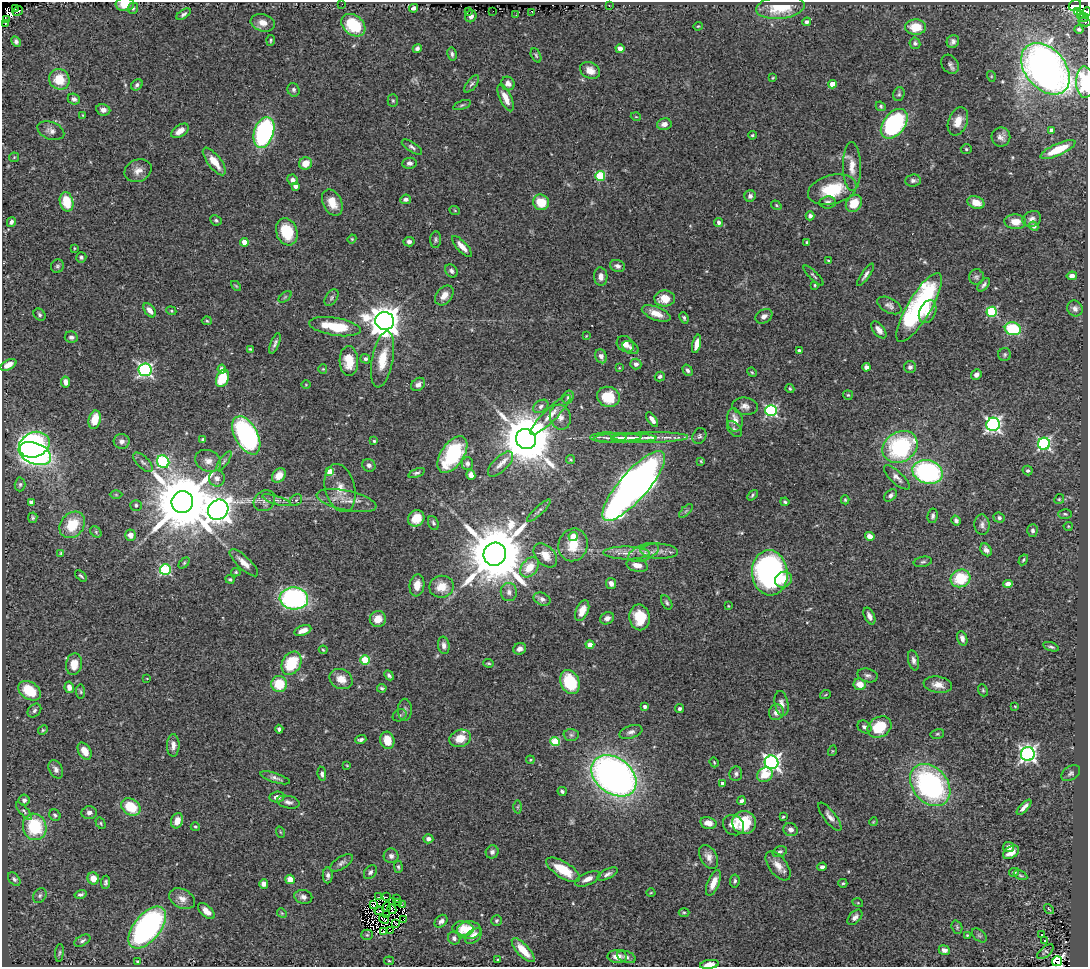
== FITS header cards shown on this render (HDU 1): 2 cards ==
NAXIS1  =                 1086
NAXIS2  =                  965

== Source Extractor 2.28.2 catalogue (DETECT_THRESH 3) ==
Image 1086 x 965 px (HDU 1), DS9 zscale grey, 1 PNG px = 1 image px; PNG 1090 x 969 px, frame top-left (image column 1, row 965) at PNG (2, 2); each listed source drawn as its Kron ellipse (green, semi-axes under 4 px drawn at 4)
Background 0.822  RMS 0.04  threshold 0.119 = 3 sigma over >= 5 px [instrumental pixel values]
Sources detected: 451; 5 with non-positive FLUX_AUTO (blend fragments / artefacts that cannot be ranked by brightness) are neither listed nor drawn; the other 446 listed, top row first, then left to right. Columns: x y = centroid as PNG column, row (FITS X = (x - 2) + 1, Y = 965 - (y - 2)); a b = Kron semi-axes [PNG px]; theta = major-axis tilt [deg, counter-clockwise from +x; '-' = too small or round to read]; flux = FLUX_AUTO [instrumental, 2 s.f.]
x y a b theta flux
125 4 9 7 4 42
342 4 2 2 - 5.4
609 5 3 2 - 47
1075 6 6 5 - 92
780 7 24 11 6 85
15 8 2 2 - 7.1
133 8 6 5 - 4.8
413 8 4 4 - 7.1
18 11 5 3 - 130
469 11 3 3 - 25
493 11 2 2 - 2.8
532 12 3 2 - 40
1078 12 3 2 - 18
1086 12 5 4 - 77
184 14 8 4 32 6.7
516 15 2 2 - 14
1080 15 3 2 - 15
471 16 6 5 - 12
1084 17 5 3 - 4.5
6 20 3 3 - 73
807 22 4 4 - 10
1084 22 6 3 -14 11
5 23 3 2 - 19
263 23 12 8 -16 22
353 25 13 9 -40 150
698 26 4 4 - 3
916 27 10 7 1 54
1079 29 4 3 - 5.3
271 40 5 3 - 3.6
16 41 5 4 - 7.7
953 41 7 6 - 9.5
915 43 5 5 - 5.9
417 48 5 4 - 7.2
620 48 4 4 - 23
452 54 6 4 -81 6.2
536 55 7 4 -63 4.5
950 64 10 8 -52 9.3
1045 69 29 20 -50 2000
590 70 10 8 -26 22
991 76 5 3 - 2.8
773 78 4 3 - 2.5
59 79 10 10 - 55
1085 82 16 8 -88 130
508 83 7 6 - 13
472 84 10 5 51 6.5
832 84 4 4 - 45
137 85 6 5 - 7.5
293 90 7 6 - 6.6
899 94 7 5 71 5
505 98 15 5 -65 29
74 99 6 5 - 9.1
393 101 6 5 - 4.1
462 105 9 4 21 4.7
881 106 5 4 - 4.8
103 110 7 5 -10 12
83 115 3 3 - 2.6
636 117 5 3 - 2.4
958 121 14 9 69 36
664 124 7 5 12 14
894 124 17 10 51 320
1051 130 4 3 - 11
51 131 14 8 -20 14
180 131 10 5 34 22
264 132 16 9 72 440
752 135 4 3 - 3.2
1001 137 9 9 - 14
412 147 11 5 -33 7.7
966 149 5 5 - 3.9
1058 150 19 6 24 73
14 157 5 4 - 2.9
214 161 17 6 -52 44
305 163 6 6 - 36
409 163 7 5 6 8.5
852 167 24 9 -89 34
138 171 14 11 24 22
600 176 5 5 - 160
293 180 5 5 - 9.9
913 180 8 6 4 8.1
296 186 4 4 - 14
832 190 25 14 14 120
750 196 6 5 - 8.4
406 199 5 4 - 8.9
67 202 10 6 -76 73
541 202 8 7 - 62
827 202 8 6 6 8.5
332 203 14 9 -64 38
854 203 9 7 50 53
976 203 9 6 -22 32
776 205 5 3 - 2.9
455 211 5 3 - 2.6
810 216 4 4 - 8.3
1032 219 9 7 22 14
216 220 6 5 - 5
11 222 5 4 - 6.4
719 222 4 4 - 8.9
1015 222 11 7 -3 35
1034 226 5 4 - 11
287 232 14 10 -70 89
352 239 4 4 - 2.5
436 240 8 5 86 6
244 242 4 4 - 33
409 242 5 5 - 8.9
807 242 4 3 - 3.7
462 246 13 5 -47 20
74 248 4 2 - 2.1
81 257 5 5 - 6.3
828 260 4 3 - 3.4
57 266 7 6 - 5.8
617 266 8 6 -20 10
451 271 7 5 -49 7.5
866 275 13 3 54 9.3
814 276 13 3 -45 5.2
1072 276 5 4 - 12
601 277 9 6 -85 15
976 277 8 7 - 7.2
815 285 4 4 - 3.1
984 285 8 4 49 7.1
236 286 6 3 -45 3.1
444 295 11 7 51 24
285 297 7 4 37 3.9
332 298 9 5 56 6.7
665 299 10 8 1 44
889 305 13 7 -27 12
919 307 39 11 59 490
1075 309 8 7 - 12
150 310 8 5 -53 15
171 311 5 4 - 3.9
928 312 12 8 67 29
992 312 5 5 - 220
656 313 15 6 -21 32
40 315 7 5 -48 6
764 316 9 6 31 13
684 318 6 4 -67 4.8
207 321 5 4 - 3.7
385 321 9 9 - 4400
335 327 26 9 -9 100
1013 329 8 6 -13 160
879 330 10 5 -51 18
586 336 3 2 - 2
71 337 6 5 - 8.8
275 343 11 4 68 7.9
625 344 9 7 -36 16
697 344 9 4 77 24
631 348 8 6 -31 8.8
250 349 4 4 - 3.5
799 351 3 3 - 8.5
1005 355 6 6 - 5
601 356 7 5 -66 12
365 359 5 4 - 5.8
383 359 28 10 79 59
349 361 15 9 -87 55
636 364 5 5 - 10
8 365 9 5 28 22
866 367 4 4 - 11
910 367 6 6 - 7.6
619 368 3 3 - 2.2
222 369 4 4 - 14
323 369 4 4 - 2.7
145 370 6 6 - 570
688 370 6 4 -56 7.1
752 372 5 4 - 3.3
976 375 6 5 - 9.7
660 376 5 4 - 7
223 378 9 6 65 90
65 382 5 4 - 15
418 384 7 6 - 11
306 385 4 3 - 1.9
790 389 4 3 - 3.7
848 395 5 5 - 3.3
568 397 7 5 61 5.4
608 397 11 10 - 76
541 406 8 5 36 8.8
745 406 13 8 -6 15
771 411 6 5 - 400
551 415 27 6 45 30
560 417 12 10 -72 19
95 420 9 6 76 51
652 420 9 4 -55 14
735 420 12 8 -81 25
993 424 7 6 - 760
734 429 9 5 -51 7.1
246 435 21 11 -62 540
699 436 8 6 65 6.8
634 437 22 4 -2 13
650 437 38 5 1 36
608 438 18 5 -1 14
618 438 23 4 2 16
626 438 15 4 1 7.9
203 439 3 3 - 4.2
526 439 10 9 - 17000
122 441 8 7 - 12
374 441 4 3 - 4.5
1044 444 6 6 - 490
34 445 15 12 23 970
900 447 18 15 32 330
35 454 17 10 -22 830
452 454 21 11 56 220
571 459 5 3 - 3
208 461 13 10 -25 22
224 461 12 4 54 8.6
701 461 4 3 - 2.3
143 462 12 5 -44 10
163 462 6 6 - 290
467 463 6 5 - 7.7
500 464 16 7 45 20
369 465 7 6 - 8.5
1028 470 5 4 - 5.9
330 472 4 4 - 65
927 472 15 11 -15 430
417 473 9 4 21 5.6
279 475 8 6 47 31
471 475 5 4 - 14
897 477 16 6 -43 14
217 478 8 8 - 14
20 484 7 5 87 5
634 486 44 14 49 2800
340 488 24 15 -76 49
116 495 6 4 -1 3.7
752 495 6 4 47 4.7
890 495 7 5 42 8.3
1059 499 5 4 - 3.4
276 500 15 4 -17 11
296 500 6 5 - 4.6
845 500 4 4 - 3.4
264 501 11 10 - 17
347 501 30 10 -12 43
31 502 4 4 - 16
182 502 11 10 - 26000
785 502 4 3 - 4
136 505 5 5 - 6.7
218 510 11 9 44 3800
539 511 16 4 43 7.7
686 511 9 3 45 5
1065 514 7 5 -3 4.1
933 516 7 5 79 7.2
33 518 5 4 - 4.2
416 518 8 7 - 43
999 518 5 5 - 6.8
956 521 5 4 - 8.5
433 523 7 5 -68 6.2
72 525 14 11 51 77
982 525 10 7 -87 11
1068 526 4 4 - 3
1032 530 6 5 - 7.4
96 532 6 5 - 4
130 535 5 5 - 16
573 536 4 4 - 57
870 536 5 4 - 21
573 545 16 14 69 59
986 550 7 5 -55 11
659 551 19 7 -3 23
644 552 16 8 22 20
61 553 4 3 - 2.5
626 553 23 6 -1 28
495 554 11 11 - 26000
545 555 14 9 -46 31
1023 560 6 3 60 3.3
923 562 9 5 12 5.8
184 563 6 4 46 3.6
244 563 18 6 -43 22
637 565 11 6 -12 23
530 567 11 8 49 45
165 570 5 5 - 260
236 572 5 4 - 3.6
770 573 23 18 -85 690
81 576 7 3 -41 4.2
960 578 10 8 23 100
230 579 4 4 - 4.1
784 580 9 7 35 28
611 583 6 5 - 14
1008 584 5 4 - 20
417 585 11 7 82 28
441 587 12 11 - 42
509 592 9 8 - 14
294 598 14 11 -4 540
542 599 9 6 -24 11
667 602 7 5 -60 5.3
728 606 3 3 - 2.3
582 611 11 6 67 29
869 616 9 5 -64 12
640 617 13 10 -80 67
607 618 7 5 27 13
378 619 8 8 - 27
303 630 9 5 21 22
962 638 7 5 -72 11
444 645 9 6 -81 11
590 645 4 4 - 31
1051 647 8 3 -17 5.3
520 649 6 6 - 14
323 650 4 3 - 2.8
365 660 4 4 - 130
913 660 10 5 -77 11
291 663 12 9 62 130
489 663 5 4 - 3.7
74 664 11 8 80 36
389 675 5 3 - 5.7
868 675 10 6 -15 9.8
147 679 4 2 - 1.8
341 679 12 9 -26 33
570 682 12 9 -65 130
279 684 8 7 - 78
860 684 6 5 - 31
938 685 14 8 -8 28
69 687 6 4 -79 15
382 688 5 4 - 4.5
983 690 6 4 -69 3.7
30 691 12 8 -34 72
81 692 7 4 -84 4.2
825 695 5 3 - 2.7
781 703 12 7 -78 14
1015 706 4 3 - 2.4
645 707 4 3 - 8.5
679 709 4 4 - 6.2
405 710 11 7 89 9.2
34 711 8 6 47 7.1
776 712 8 7 - 16
400 715 7 5 30 5.6
864 727 7 6 - 7.9
880 727 13 10 31 93
279 729 4 3 - 6.2
43 730 5 4 - 3.4
631 732 12 6 19 11
937 734 7 5 15 4.2
571 735 7 6 - 6.9
460 738 11 8 19 44
361 740 5 4 - 6.4
387 740 9 7 -76 49
555 741 5 4 - 120
173 745 11 6 90 16
85 751 9 6 -59 32
832 751 5 3 - 2.2
1028 754 7 7 - 850
530 760 4 3 - 2.5
714 762 5 4 - 3.1
772 762 7 6 - 850
347 765 4 2 - 2.1
56 769 10 6 -61 12
1071 773 10 6 33 7.8
322 774 7 4 -83 7.6
736 774 7 6 - 7.5
765 775 8 7 - 61
614 776 25 18 -37 1600
275 778 16 4 -17 11
722 783 4 3 - 5.7
930 785 23 17 -48 530
562 791 5 4 - 5.8
277 797 7 5 8 16
24 800 5 5 - 8.3
741 801 4 3 - 7.3
288 802 11 6 -11 10
131 807 10 8 -34 78
518 807 6 4 89 3.7
1024 807 9 3 46 13
24 811 11 4 -49 6.9
89 813 7 6 - 9.9
55 815 6 5 - 5.2
783 817 3 3 - 3.6
830 817 17 6 -52 15
177 821 8 6 70 25
873 822 4 3 - 2.3
101 823 6 4 -60 3.8
708 823 8 6 -13 22
744 823 12 11 - 86
733 825 11 9 -38 22
35 827 13 11 -71 150
195 827 4 4 - 4.1
791 830 7 6 - 13
280 832 6 3 -70 2.7
428 839 5 4 - 11
1009 847 5 5 - 15
492 852 7 6 - 9.1
780 852 7 5 18 6.7
1011 852 9 5 33 24
391 856 7 7 - 12
709 857 13 8 -61 18
341 863 13 6 33 10
778 866 17 9 -53 26
398 867 6 4 -88 4.8
822 867 4 3 - 8.4
563 870 19 8 -32 80
370 872 8 5 51 7.2
1014 872 5 3 - 4.9
607 874 11 5 26 9.7
328 875 8 5 -90 8.1
1020 875 7 4 -26 3.8
93 878 6 5 - 29
14 879 8 5 -51 6.4
290 879 5 4 - 26
588 879 13 6 23 20
735 881 6 4 82 5.4
106 882 7 4 83 5.8
713 883 13 6 67 30
843 883 4 4 - 3.3
264 884 4 4 - 14
651 893 4 3 - 2.1
80 894 6 4 14 5.6
40 895 8 6 58 6.6
303 897 9 6 -13 12
378 897 2 2 - 2
387 897 3 2 - 3.2
182 899 14 9 -28 22
397 899 3 2 - 2.3
393 902 2 2 - 1.2
399 902 3 2 - 1.2
858 903 5 3 - 2.5
374 905 3 2 - 2.5
402 905 3 2 - 2.3
386 907 5 2 - 0.49
392 909 5 2 - 1.5
1049 909 6 3 -52 2.6
206 911 10 5 -43 20
379 911 5 2 - 2.9
684 912 5 3 - 3.2
282 913 5 4 - 3
386 915 2 2 - 0.68
855 917 9 5 48 11
384 919 5 3 - 3.7
403 920 4 2 - 2.1
441 921 7 5 46 9.5
496 921 5 5 - 4.6
396 923 2 2 - 3.7
957 927 7 5 -71 4.7
147 928 25 13 51 780
463 929 10 7 -7 22
469 930 12 9 0 68
391 931 4 2 - 3.3
384 932 3 2 - 2.8
1041 934 3 3 - 21
367 935 5 5 - 4.2
967 935 4 3 - 2.8
979 935 8 5 -41 5.7
474 936 10 6 38 24
454 938 6 6 - 8
1045 940 3 3 - 24
82 941 9 5 29 7.2
523 950 15 6 -47 52
944 950 6 4 -22 11
1045 952 10 5 40 5.2
59 953 9 3 84 4
617 957 10 6 -2 26
626 957 9 5 -20 8.2
498 959 3 2 - 2.2
138 961 4 4 - 4.7
389 961 5 3 - 2.6
1057 961 5 5 - 640
709 964 9 4 8 23
At the frame edge (FLAGS 8, measured only in part): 6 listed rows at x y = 125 4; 1086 12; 1084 22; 1085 82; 1057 961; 709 964
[5 non-positive-flux detections neither listed nor drawn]